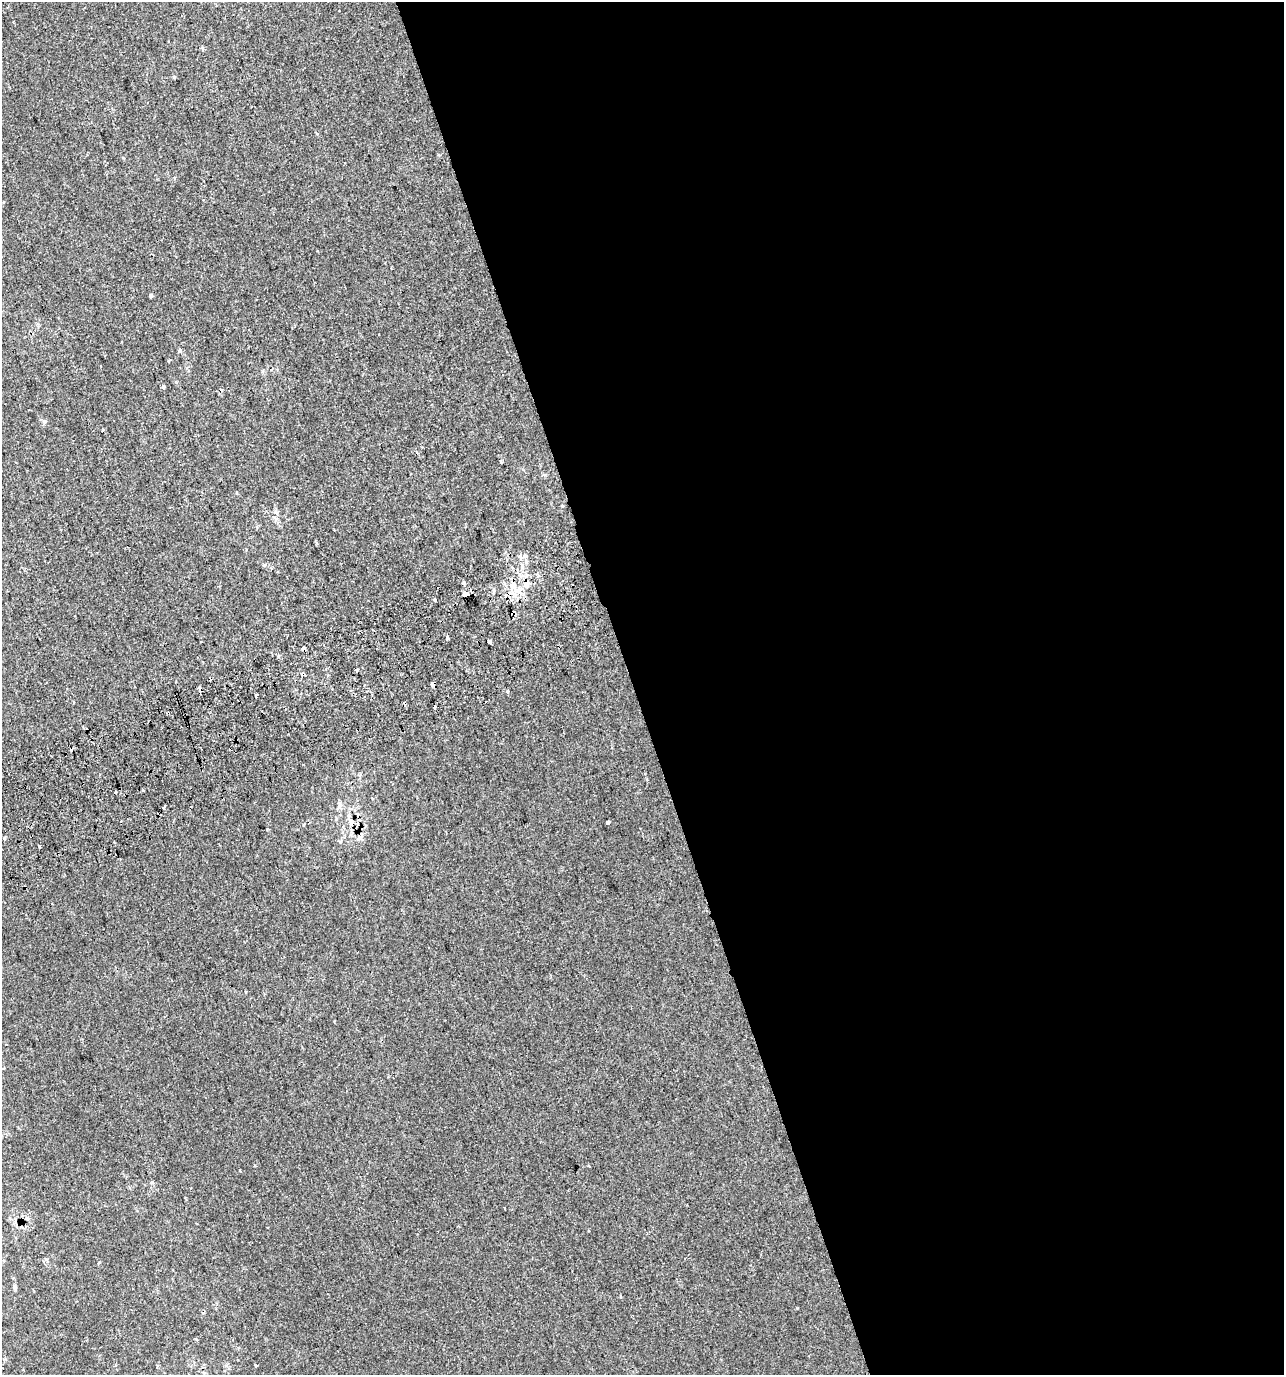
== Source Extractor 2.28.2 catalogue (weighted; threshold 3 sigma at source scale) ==
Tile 8 of 4 x 4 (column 4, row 2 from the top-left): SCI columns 3988-5269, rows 2786-4158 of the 5358 x 5574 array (HDU 1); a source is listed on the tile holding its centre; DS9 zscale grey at full resolution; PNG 1286 x 1377 px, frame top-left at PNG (2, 2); no overlay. Shown black and unused: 51% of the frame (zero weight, under 2 of 3 exposures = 2% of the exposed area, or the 3 px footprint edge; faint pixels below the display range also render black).
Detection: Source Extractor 2.28.2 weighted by HDU 2 'WHT'; one run over the whole footprint, this tile lists its part. Background 4.20e-05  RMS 0.0036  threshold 0.0162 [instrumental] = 3 sigma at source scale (4.5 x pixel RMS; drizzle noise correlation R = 1.50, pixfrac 1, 0.0396/0.0396 arcsec/px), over >= 5 px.
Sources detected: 41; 7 cosmic-ray / hot-pixel residue — not listed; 2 inside a brighter listed object's ellipse — not listed separately; the other 32 listed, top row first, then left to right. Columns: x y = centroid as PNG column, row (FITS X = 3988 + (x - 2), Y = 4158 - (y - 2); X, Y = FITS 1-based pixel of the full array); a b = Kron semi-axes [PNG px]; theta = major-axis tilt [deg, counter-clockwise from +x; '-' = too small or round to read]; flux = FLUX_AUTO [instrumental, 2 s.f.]
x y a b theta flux
151 296 4 3 - 0.66
180 350 5 4 - 0.84
163 387 3 3 - 1.9
44 421 6 5 - 0.73
103 430 3 2 - 0.4
501 461 3 3 - 0.49
520 556 6 4 -73 0.72
522 566 6 5 - 0.94
464 583 4 3 - 1.7
519 590 12 8 19 3.2
465 594 4 3 - 110
434 599 4 3 - 1.1
447 638 3 3 - 1.2
489 641 3 3 - 3.5
304 649 4 3 - 27
356 671 3 2 - 0.75
303 674 3 3 - 1.7
507 691 3 3 - 2.4
256 696 4 2 - 0.69
435 707 4 3 - 0.82
143 790 3 3 - 0.97
115 793 3 3 - 3.1
164 807 3 3 - 1.6
608 822 3 3 - 3.4
351 823 13 7 -60 2.4
304 824 4 3 - 0.33
360 837 8 7 - 1.3
4 838 3 3 - 0.94
40 847 4 3 - 2.7
505 1208 3 2 - 0.34
15 1287 5 5 - 0.87
255 1366 3 3 - 3
Overlapping masked pixels (flux is a lower limit): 4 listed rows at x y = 465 594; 304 649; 303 674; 351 823
Unlisted compact peaks at least as high as the median listed source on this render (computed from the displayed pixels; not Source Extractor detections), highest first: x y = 174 77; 152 1182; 99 1262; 797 1308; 267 829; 123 158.